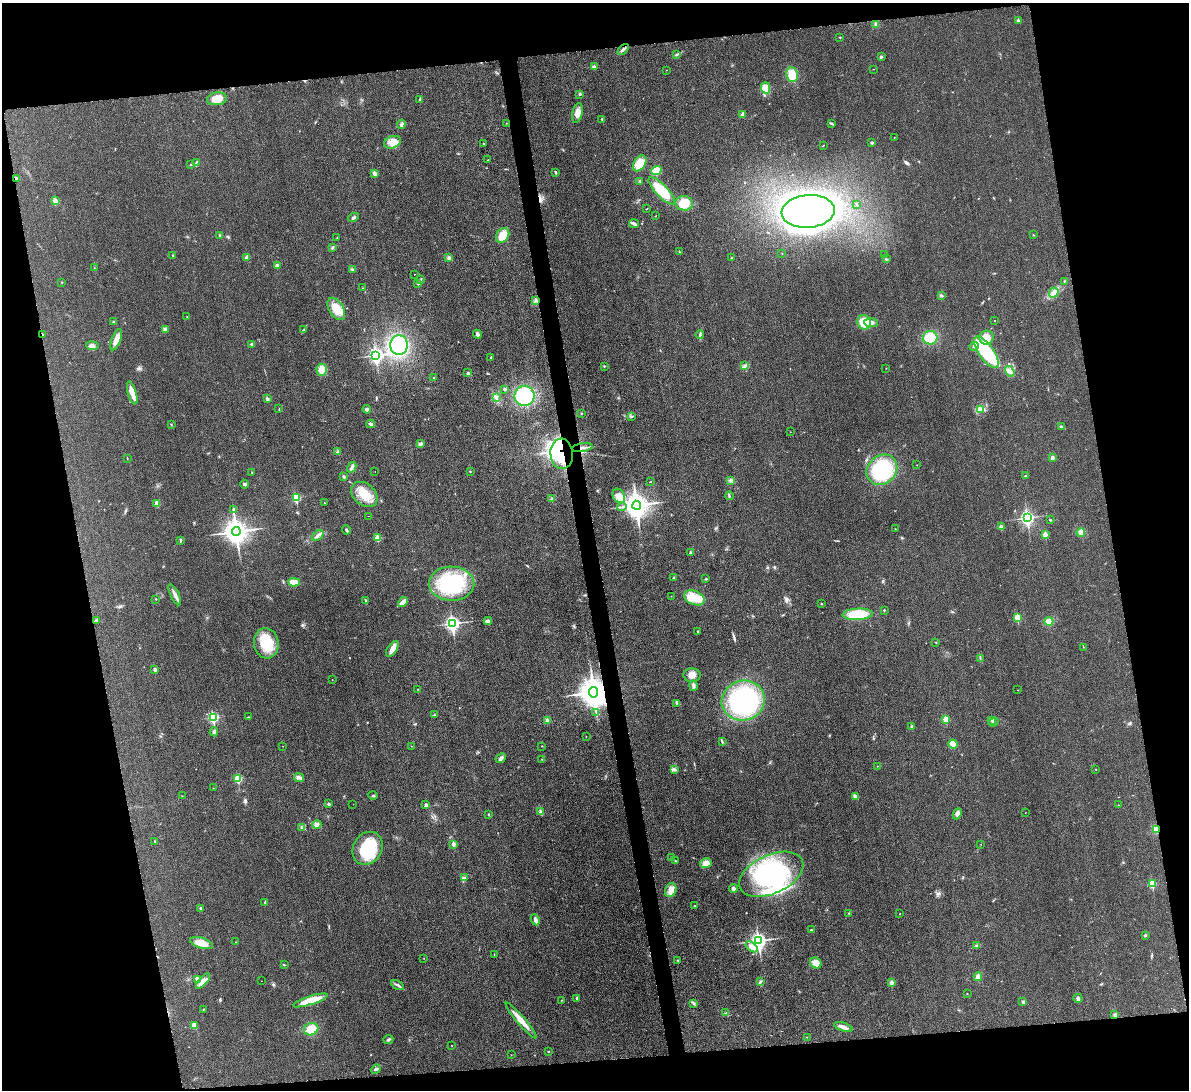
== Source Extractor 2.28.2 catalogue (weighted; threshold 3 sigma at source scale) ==
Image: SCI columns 16-4763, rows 265-4616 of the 4778 x 4763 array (HDU 1 of 3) = the unmasked area's bounding box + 8 px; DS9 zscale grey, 4 x 4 block average (1 PNG px = mean of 4 x 4 image px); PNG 1191 x 1092 px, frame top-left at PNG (2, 3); each listed source drawn as its Kron ellipse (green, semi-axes under 4 px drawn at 4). Shown black and unused: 22% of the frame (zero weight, under 3 of 4 exposures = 2% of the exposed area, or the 3 px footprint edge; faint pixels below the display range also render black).
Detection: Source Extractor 2.28.2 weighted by HDU 2 'WHT'. Background 0.0706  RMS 0.007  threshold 0.0317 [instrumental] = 3 sigma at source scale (4.5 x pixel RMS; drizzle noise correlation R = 1.50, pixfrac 1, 0.05/0.05 arcsec/px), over >= 5 px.
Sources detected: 290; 6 inside a brighter object's white glare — neither listed nor drawn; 1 coinciding with a brighter row at this scale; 5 inside a brighter listed object's ellipse — not listed separately; the other 278 listed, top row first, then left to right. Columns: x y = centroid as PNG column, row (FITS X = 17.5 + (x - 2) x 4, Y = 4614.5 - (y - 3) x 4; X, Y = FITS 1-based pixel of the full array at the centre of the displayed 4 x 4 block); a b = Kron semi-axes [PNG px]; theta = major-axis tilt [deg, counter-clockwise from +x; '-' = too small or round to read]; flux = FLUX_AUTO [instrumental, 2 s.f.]
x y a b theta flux
1018 20 3 2 - 5.4
876 24 3 3 - 6.4
840 37 2 2 - 1.5
623 49 6 2 45 9.4
677 54 3 2 - 3.9
881 57 3 2 - 5
594 66 2 2 - 2.4
874 69 2 2 - 1
666 70 2 2 - 0.97
792 75 7 5 -80 69
766 88 5 4 - 86
579 94 3 2 - 4.6
217 99 10 6 8 55
420 99 2 2 - 16
577 113 10 5 78 30
743 114 2 2 - 47
602 120 3 2 - 3.2
506 123 2 2 - 2.5
831 123 4 2 - 4.7
401 124 4 3 - 13
894 137 2 2 - 2.5
392 142 9 6 22 53
483 143 2 2 - 4
872 143 2 2 - 6.2
824 145 2 2 - 1.7
488 160 2 2 - 3.1
196 162 4 2 - 4.4
640 163 8 6 56 78
191 164 3 2 - 4
656 171 5 4 - 70
556 172 3 2 - 4.7
374 173 4 3 - 17
16 178 4 2 - 5.9
640 181 3 2 - 3.4
662 191 18 6 -46 140
55 201 2 2 - 38
684 203 8 7 - 69
857 204 2 2 - 2
647 209 2 2 - 1.4
808 211 26 16 5 2200
656 216 2 2 - 1.3
353 217 5 3 - 8.8
634 224 5 3 - 10
220 235 4 2 - 4.7
503 235 8 6 53 55
1033 235 2 2 - 1.7
337 237 2 2 - 1.5
333 247 4 2 - 5
679 252 2 2 - 2
782 253 2 2 - 2.1
885 254 2 2 - 1.7
173 255 2 2 - 4.4
247 257 3 3 - 9.2
731 257 2 2 - 1.4
448 258 3 2 - 6.1
886 259 2 2 - 3.5
277 266 2 2 - 39
94 268 2 2 - 1.5
352 270 3 3 - 7.4
414 274 2 2 - 0.79
421 280 2 2 - 2.2
1065 281 2 2 - 2.7
61 282 2 2 - 1.6
418 283 3 2 - 5.7
362 288 2 2 - 1.2
1054 293 5 4 - 17
941 295 3 2 - 4.6
536 301 3 3 - 6.6
336 309 12 7 -58 69
187 317 2 2 - 1.7
995 321 2 2 - 2.4
114 322 3 2 - 7.7
864 322 7 6 - 81
871 323 7 3 -6 16
165 329 4 3 - 7.7
304 330 3 2 - 3.6
42 334 3 2 - 3.8
477 334 4 3 - 12
700 335 4 2 - 6.1
930 338 7 6 - 77
986 338 7 7 - 39
116 340 11 4 69 28
251 344 2 2 - 16
399 345 10 9 - 300
92 346 6 4 -8 13
974 346 5 3 - 10
986 352 18 7 -55 250
376 355 3 2 - 1100
491 357 2 2 - 3.5
604 366 2 2 - 2.6
745 366 4 3 - 7.7
886 368 2 2 - 1.5
322 370 6 5 - 38
1010 371 6 2 -56 8.8
468 373 3 2 - 4.7
433 377 2 2 - 6.2
505 389 3 2 - 7
132 393 12 3 -74 50
524 396 10 10 - 240
496 398 3 2 - 4.4
267 399 2 2 - 28
279 409 2 2 - 1.7
367 409 4 3 - 9.1
981 409 4 3 - 12
581 413 2 2 - 2.2
631 416 4 2 - 5
371 424 4 2 - 14
171 425 3 2 - 2
1062 427 3 2 - 4.6
790 432 2 2 - 1.4
420 444 4 3 - 8.9
582 448 10 2 8 16
338 452 3 2 - 4.6
562 454 15 11 -85 200
127 458 2 2 - 1.8
1052 458 4 3 - 12
917 465 2 2 - 1.8
352 467 6 3 60 11
882 470 16 14 43 250
470 471 2 2 - 1.3
252 472 2 2 - 1.8
375 472 2 2 - 0.98
1026 476 2 2 - 4.4
344 477 3 2 - 5.1
731 480 2 2 - 2.3
650 482 3 2 - 1.6
244 484 4 3 - 6.2
364 494 15 10 -41 81
619 496 7 6 - 29
729 496 4 2 - 6
296 498 2 2 - 240
552 499 4 2 - 6.3
324 503 2 2 - 1.2
157 504 4 3 - 21
637 505 4 4 - 4700
622 507 5 2 - 5.9
234 509 3 3 - 4.8
368 516 2 2 - 0.99
1027 518 3 3 - 960
1050 520 2 2 - 3.9
1001 527 2 2 - 37
895 529 2 2 - 1.3
346 530 5 2 - 5.3
236 531 4 4 - 4500
1081 532 4 2 - 7.4
1045 534 2 2 - 61
318 535 6 2 39 8.9
377 538 2 2 - 100
181 540 4 2 - 4.7
690 553 3 2 - 6.4
674 578 3 2 - 4.2
706 579 3 2 - 3.4
294 582 6 4 -3 39
452 584 23 17 -1 310
175 595 11 3 -64 20
671 596 2 2 - 0.98
694 598 11 7 -24 69
156 599 2 2 - 3
366 601 2 2 - 2.2
403 602 5 3 - 25
821 603 2 2 - 1.8
884 610 2 2 - 6.3
857 614 15 5 2 150
1018 618 2 2 - 140
96 620 3 2 - 2.7
488 621 4 4 - 8.5
1049 621 4 4 - 30
452 623 3 3 - 1100
698 631 2 2 - 3.1
936 642 2 2 - 1.7
266 643 15 12 -82 110
1083 647 2 2 - 1
392 649 9 5 56 29
980 658 2 2 - 2.9
155 670 2 2 - 35
692 675 8 7 - 30
332 680 2 2 - 1.7
693 686 5 3 - 10
417 689 2 2 - 1.3
1018 690 2 2 - 0.98
594 692 5 4 - 7600
743 701 22 20 17 560
676 703 2 2 - 2.9
596 713 2 2 - 2
434 715 2 2 - 3
249 717 2 2 - 1.6
213 718 3 2 - 450
946 719 2 2 - 120
547 720 3 2 - 8.1
992 720 3 2 - 4
993 722 5 2 - 7.4
912 726 2 2 - 13
214 732 4 4 - 8.4
586 736 2 2 - 0.86
722 742 4 2 - 4.2
953 744 5 4 - 41
283 746 2 2 - 1.2
411 746 2 2 - 1.2
542 746 2 2 - 1.7
501 758 5 3 - 12
542 759 2 2 - 1.5
878 766 2 2 - 1.2
675 769 3 2 - 3.7
1096 769 2 2 - 1.6
299 778 5 3 - 10
238 779 2 2 - 200
213 788 2 2 - 1.3
182 796 2 2 - 1.3
373 796 4 2 - 5.6
855 796 4 3 - 12
328 804 3 2 - 6.9
353 804 2 2 - 0.84
426 805 2 2 - 27
1118 805 2 2 - 1.2
540 812 3 2 - 5.5
1025 813 2 2 - 0.9
488 814 2 2 - 3.4
957 814 6 3 65 12
317 824 4 4 - 10
302 828 3 2 - 4.9
1156 829 4 3 - 8.1
154 841 2 2 - 2.1
453 844 2 2 - 36
981 844 2 2 - 0.9
368 848 17 14 60 200
672 857 2 2 - 2
675 861 2 2 - 2.6
706 863 6 4 14 25
771 874 34 19 25 430
464 877 3 2 - 5.2
1152 883 2 2 - 180
733 889 4 3 - 12
671 890 7 5 70 24
265 902 3 2 - 3.5
695 906 2 2 - 1.7
201 908 3 2 - 4.4
849 913 2 2 - 2.6
900 914 2 2 - 2.7
535 920 6 3 -64 11
811 930 3 2 - 2.7
1145 935 4 2 - 3.5
759 941 3 3 - 1600
235 942 2 2 - 0.94
201 943 12 5 -18 50
977 945 2 2 - 2.4
752 947 7 3 -36 25
494 954 2 2 - 1.2
424 958 2 2 - 1.5
678 960 2 2 - 4.7
816 963 6 5 - 44
284 965 2 2 - 3.2
978 977 4 3 - 19
197 979 4 3 - 12
203 981 9 4 48 20
261 981 2 2 - 0.88
760 982 3 2 - 2.3
892 983 2 2 - 55
398 985 7 2 -29 8.6
967 994 2 2 - 1.2
577 998 2 2 - 16
1078 998 4 3 - 7.2
310 1000 18 4 18 86
561 1000 2 2 - 2
1023 1002 3 3 - 7.3
694 1003 2 2 - 2.3
203 1010 2 2 - 1.5
726 1013 3 2 - 2.4
1115 1014 4 3 - 6.6
521 1020 23 4 -49 55
194 1026 4 4 - 23
843 1027 9 3 -19 17
311 1029 7 6 - 78
807 1037 2 2 - 1
388 1040 5 2 - 5.9
452 1046 2 2 - 1
548 1051 2 2 - 1.8
511 1055 2 2 - 0.91
376 1069 5 3 - 7.8
Overlapping masked pixels (flux is a lower limit): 5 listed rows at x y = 42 334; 582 448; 562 454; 594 692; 1156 829
Diffuse or blended objects may show on this block-average render without a row.